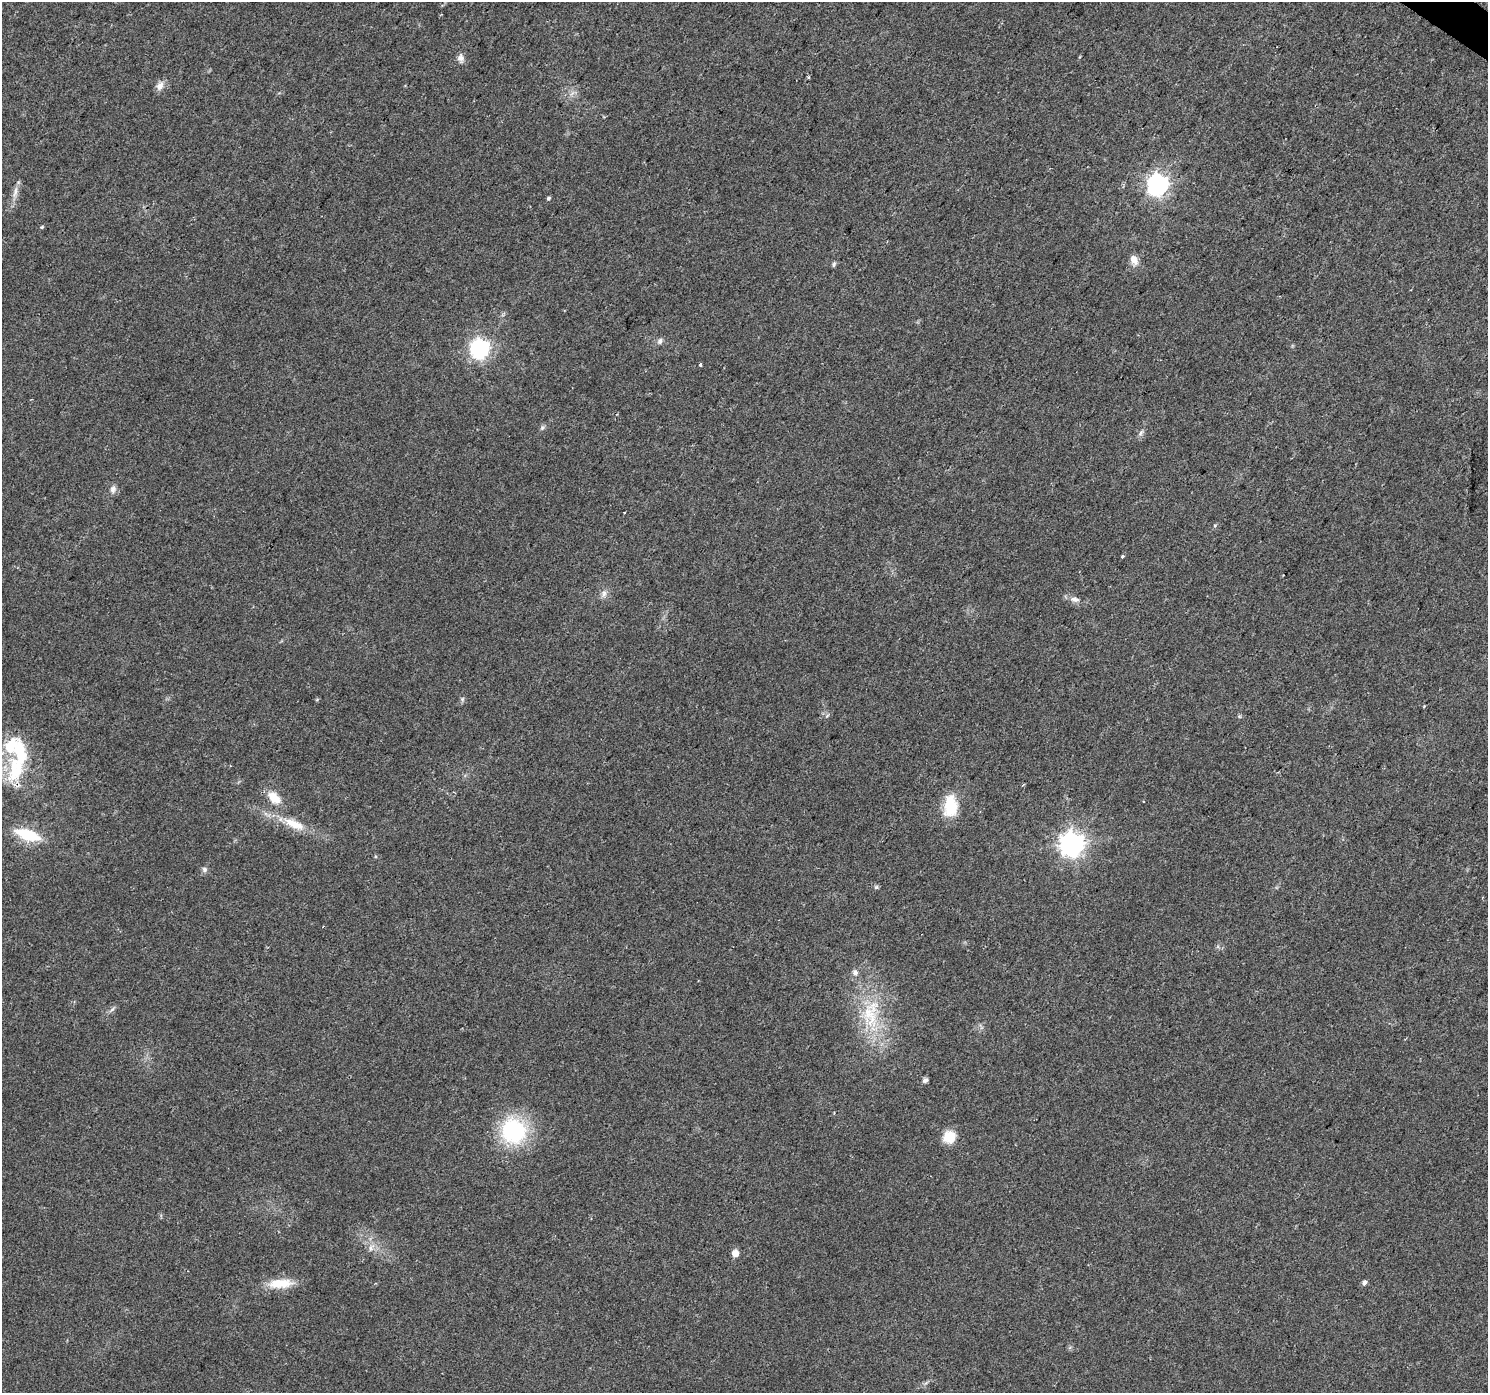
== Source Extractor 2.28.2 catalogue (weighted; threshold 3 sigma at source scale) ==
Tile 10 of 4 x 4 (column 2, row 3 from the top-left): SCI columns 1492-2977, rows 1641-3031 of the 5949 x 5997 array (HDU 1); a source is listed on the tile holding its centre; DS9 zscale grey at full resolution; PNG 1490 x 1395 px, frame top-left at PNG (2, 2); no overlay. Shown black and unused: <1% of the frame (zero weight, under 2 of 3 exposures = <1% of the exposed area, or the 3 px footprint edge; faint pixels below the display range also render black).
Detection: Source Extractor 2.28.2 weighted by HDU 2 'WHT'; one run over the whole footprint, this tile lists its part. Background 0.0542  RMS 0.006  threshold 0.027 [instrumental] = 3 sigma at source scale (4.5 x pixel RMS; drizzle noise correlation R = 1.50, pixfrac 1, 0.0396/0.0396 arcsec/px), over >= 5 px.
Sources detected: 43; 2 cosmic-ray / hot-pixel residue — not listed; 2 inside a brighter listed object's ellipse — not listed separately; the other 39 listed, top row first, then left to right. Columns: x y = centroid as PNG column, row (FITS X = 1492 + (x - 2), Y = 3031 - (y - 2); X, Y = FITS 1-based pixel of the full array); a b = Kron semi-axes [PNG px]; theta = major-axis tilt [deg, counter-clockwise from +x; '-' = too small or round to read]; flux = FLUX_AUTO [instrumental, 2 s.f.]
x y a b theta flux
461 58 12 9 -84 2.9
160 86 13 8 64 3.8
1157 185 8 8 - 290
15 192 18 5 76 3.7
549 198 5 5 - 1
42 227 5 4 - 0.72
1134 260 13 9 -70 4.6
834 264 7 4 71 1.1
660 341 10 6 68 1.7
479 349 7 7 - 240
700 365 3 3 - 2
542 428 7 6 - 1.3
1141 433 10 5 55 1.7
113 489 11 8 75 2.8
1215 525 5 3 - 0.63
1122 556 5 3 - 0.79
1283 575 2 2 - 0.47
604 593 11 6 77 2.5
1075 599 12 7 -6 3.3
462 699 7 5 83 1.2
16 769 41 22 85 33
274 798 20 12 -43 9.6
1144 802 3 3 - 1.3
950 806 27 16 88 17
294 824 33 11 -24 14
27 835 24 10 -18 27
1072 844 8 8 - 480
204 869 8 7 - 1.7
876 887 6 5 - 1
855 972 7 6 - 2.2
112 1009 9 3 45 1.2
870 1015 40 21 -71 35
925 1080 5 4 - 2.4
513 1131 22 20 -51 67
949 1137 16 14 53 9.4
371 1248 11 5 66 2.4
735 1253 7 6 - 5.2
1364 1282 5 4 - 2.1
280 1283 34 12 3 13